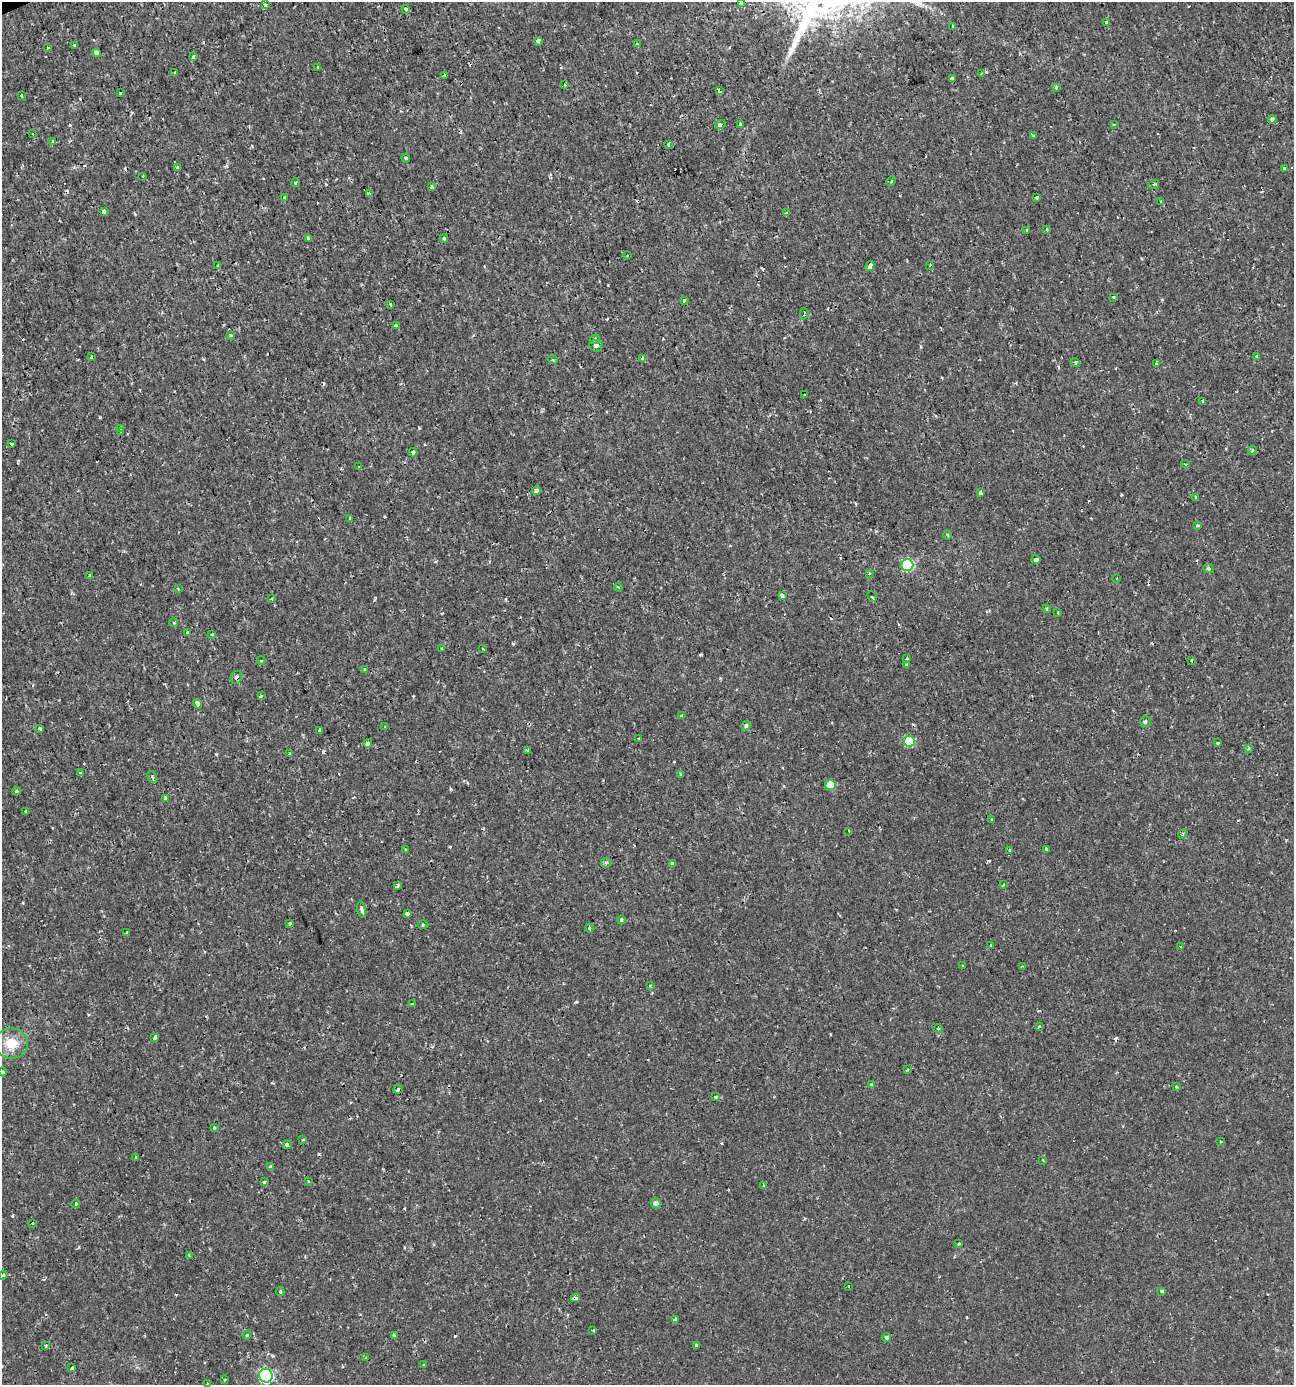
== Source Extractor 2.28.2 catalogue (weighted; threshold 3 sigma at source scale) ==
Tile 11 of 4 x 4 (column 3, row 3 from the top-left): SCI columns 2721-4012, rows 1388-2770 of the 5402 x 5549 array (HDU 1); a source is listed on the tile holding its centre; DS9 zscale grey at full resolution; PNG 1296 x 1387 px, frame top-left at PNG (2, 2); each listed source drawn as its Kron ellipse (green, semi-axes under 4 px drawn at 4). Shown black and unused: <1% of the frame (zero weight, under 2 of 3 exposures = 1% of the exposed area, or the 3 px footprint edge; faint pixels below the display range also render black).
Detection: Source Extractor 2.28.2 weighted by HDU 2 'WHT'; one run over the whole footprint, this tile lists its part. Background 0.00186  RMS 0.0011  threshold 0.00477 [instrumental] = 3 sigma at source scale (4.5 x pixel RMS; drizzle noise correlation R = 1.50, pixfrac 1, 0.0396/0.0396 arcsec/px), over >= 5 px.
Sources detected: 213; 21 cosmic-ray / hot-pixel residue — neither listed nor drawn; the other 192 listed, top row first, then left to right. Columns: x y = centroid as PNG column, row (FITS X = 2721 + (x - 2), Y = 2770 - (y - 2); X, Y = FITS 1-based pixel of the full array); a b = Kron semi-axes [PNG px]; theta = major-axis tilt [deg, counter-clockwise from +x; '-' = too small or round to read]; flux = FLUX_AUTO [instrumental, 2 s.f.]
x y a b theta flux
742 3 3 3 - 0.45
265 5 3 3 - 0.48
406 9 4 4 - 0.24
1107 22 3 3 - 0.35
953 27 3 2 - 0.12
538 41 4 3 - 0.51
637 44 3 2 - 0.11
74 45 4 3 - 0.15
48 47 4 3 - 0.16
96 52 4 4 - 0.29
193 56 3 3 - 0.36
318 67 3 2 - 0.13
175 72 4 2 - 0.073
981 74 4 2 - 0.076
445 75 3 3 - 0.21
952 78 4 3 - 0.45
565 85 4 3 - 0.095
1056 87 3 3 - 0.24
719 91 4 3 - 0.53
120 93 3 3 - 0.12
22 96 3 3 - 0.23
1272 120 4 3 - 0.32
740 124 4 3 - 0.44
1114 124 3 2 - 0.1
720 125 5 4 - 0.3
33 134 3 2 - 0.069
1033 136 3 2 - 0.14
53 141 3 3 - 0.25
668 144 3 2 - 0.13
406 158 4 4 - 0.13
177 167 3 3 - 0.18
1284 168 3 3 - 0.14
143 176 4 2 - 0.072
891 181 5 4 - 0.16
295 183 4 3 - 0.12
1154 184 5 3 - 0.14
432 187 4 3 - 0.17
369 193 4 3 - 0.11
1037 197 4 3 - 0.2
284 198 3 3 - 0.15
1161 202 3 3 - 0.09
104 211 4 4 - 0.33
787 213 3 3 - 0.22
1047 229 4 3 - 0.1
1026 230 3 3 - 0.41
444 238 4 3 - 0.14
309 239 4 3 - 0.24
627 256 2 2 - 0.092
218 265 3 3 - 0.11
930 265 3 2 - 0.13
870 266 5 3 - 0.85
1113 297 3 3 - 0.3
684 300 3 3 - 0.18
391 305 4 3 - 0.1
804 314 6 3 83 0.19
396 325 4 3 - 0.44
230 335 3 3 - 0.24
595 339 5 5 - 0.13
596 346 7 6 - 0.35
1257 356 4 3 - 0.21
91 357 3 2 - 0.098
643 358 4 3 - 0.28
553 360 5 3 - 0.098
1075 362 4 4 - 0.2
1156 364 3 3 - 0.4
804 395 3 2 - 0.14
1203 401 3 3 - 0.58
121 428 4 3 - 0.23
121 432 3 3 - 0.24
11 444 3 3 - 1.4
1252 450 5 4 - 0.17
413 452 4 3 - 0.41
1185 464 4 4 - 0.12
359 467 3 2 - 0.11
537 490 4 3 - 0.39
980 493 3 3 - 0.51
1195 497 3 3 - 0.15
350 518 4 3 - 0.17
1197 525 3 3 - 0.34
948 535 5 3 - 0.12
1036 559 4 4 - 0.61
907 565 6 6 - 8.8
1209 569 5 4 - 0.16
869 574 3 3 - 0.17
90 575 3 3 - 0.19
1116 578 3 2 - 0.076
618 587 4 3 - 0.14
178 589 3 2 - 0.085
782 595 4 3 - 0.62
872 597 6 3 -60 0.3
271 599 4 3 - 0.11
1047 609 4 4 - 0.13
1058 613 2 2 - 0.11
174 623 4 3 - 0.097
187 632 3 3 - 0.29
212 634 3 2 - 0.14
442 648 3 2 - 0.12
483 649 3 2 - 0.081
907 659 3 3 - 0.23
1191 660 3 2 - 0.13
261 661 4 3 - 0.08
906 664 4 4 - 0.19
365 670 4 3 - 0.93
236 677 7 5 62 0.41
261 696 3 3 - 0.21
198 704 5 4 - 1.4
682 715 3 3 - 0.55
1145 722 5 5 - 0.23
746 726 5 4 - 0.25
385 727 3 3 - 0.098
40 729 4 3 - 0.22
319 730 3 3 - 0.37
639 738 3 2 - 0.15
909 741 5 5 - 4
368 743 4 3 - 0.64
1218 743 3 2 - 0.14
1249 748 4 3 - 0.26
528 750 4 3 - 0.13
290 754 3 3 - 0.19
81 773 4 3 - 0.12
681 774 3 3 - 0.15
152 777 6 4 -62 0.16
830 785 5 5 - 2.2
16 791 4 3 - 0.13
165 799 4 3 - 0.54
25 811 3 3 - 0.2
991 819 2 2 - 0.085
849 831 3 2 - 0.13
1183 834 5 4 - 0.16
1046 849 4 3 - 0.11
406 850 3 2 - 0.12
1009 851 4 2 - 0.11
606 863 5 5 - 0.22
672 864 4 3 - 0.45
1003 884 3 3 - 0.14
398 886 3 3 - 0.63
362 910 8 3 -78 0.31
407 913 3 3 - 0.31
621 920 4 3 - 0.11
290 924 4 4 - 0.14
423 925 5 3 - 0.11
589 928 4 3 - 0.2
127 933 3 2 - 0.23
991 945 3 3 - 0.12
1181 947 3 2 - 0.19
963 965 2 2 - 0.11
1023 966 4 3 - 0.1
650 986 3 2 - 0.091
412 1004 4 3 - 0.19
1039 1027 3 3 - 0.44
938 1028 5 3 - 0.1
155 1038 4 3 - 0.56
11 1043 16 15 - 2.1
907 1070 3 2 - 0.1
3 1072 4 3 - 0.11
872 1084 3 3 - 0.17
1176 1087 4 3 - 0.095
398 1089 4 4 - 0.17
716 1097 3 3 - 0.35
214 1127 4 4 - 0.093
303 1140 4 2 - 0.091
1220 1141 3 3 - 0.17
287 1145 4 4 - 0.38
136 1157 3 3 - 0.29
1043 1160 3 3 - 0.11
270 1166 4 4 - 0.28
308 1181 4 2 - 0.081
265 1182 4 3 - 0.24
764 1185 3 3 - 0.15
656 1203 5 5 - 0.35
76 1204 4 3 - 0.14
33 1223 3 3 - 0.39
959 1243 4 3 - 0.27
189 1255 4 3 - 0.089
3 1275 4 3 - 0.1
848 1286 2 2 - 0.11
280 1291 4 3 - 0.16
1162 1291 3 3 - 0.44
575 1298 5 4 - 0.48
675 1320 4 3 - 0.81
593 1330 3 3 - 0.25
247 1335 4 4 - 0.11
395 1335 4 3 - 0.22
886 1337 4 4 - 0.2
696 1345 3 3 - 0.22
46 1346 3 3 - 0.19
366 1358 3 3 - 0.43
424 1364 3 3 - 0.18
72 1368 3 2 - 0.15
266 1376 7 6 - 17
225 1380 3 2 - 0.17
207 1384 3 3 - 0.1
Overlapping masked pixels (flux is a lower limit): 3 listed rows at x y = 719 91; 236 677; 575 1298
Isophote crosses this tile's border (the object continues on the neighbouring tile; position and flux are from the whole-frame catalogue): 2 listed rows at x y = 742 3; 207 1384
Unlisted compact peaks at least as high as the median listed source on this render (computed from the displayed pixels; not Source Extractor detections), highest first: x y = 100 417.